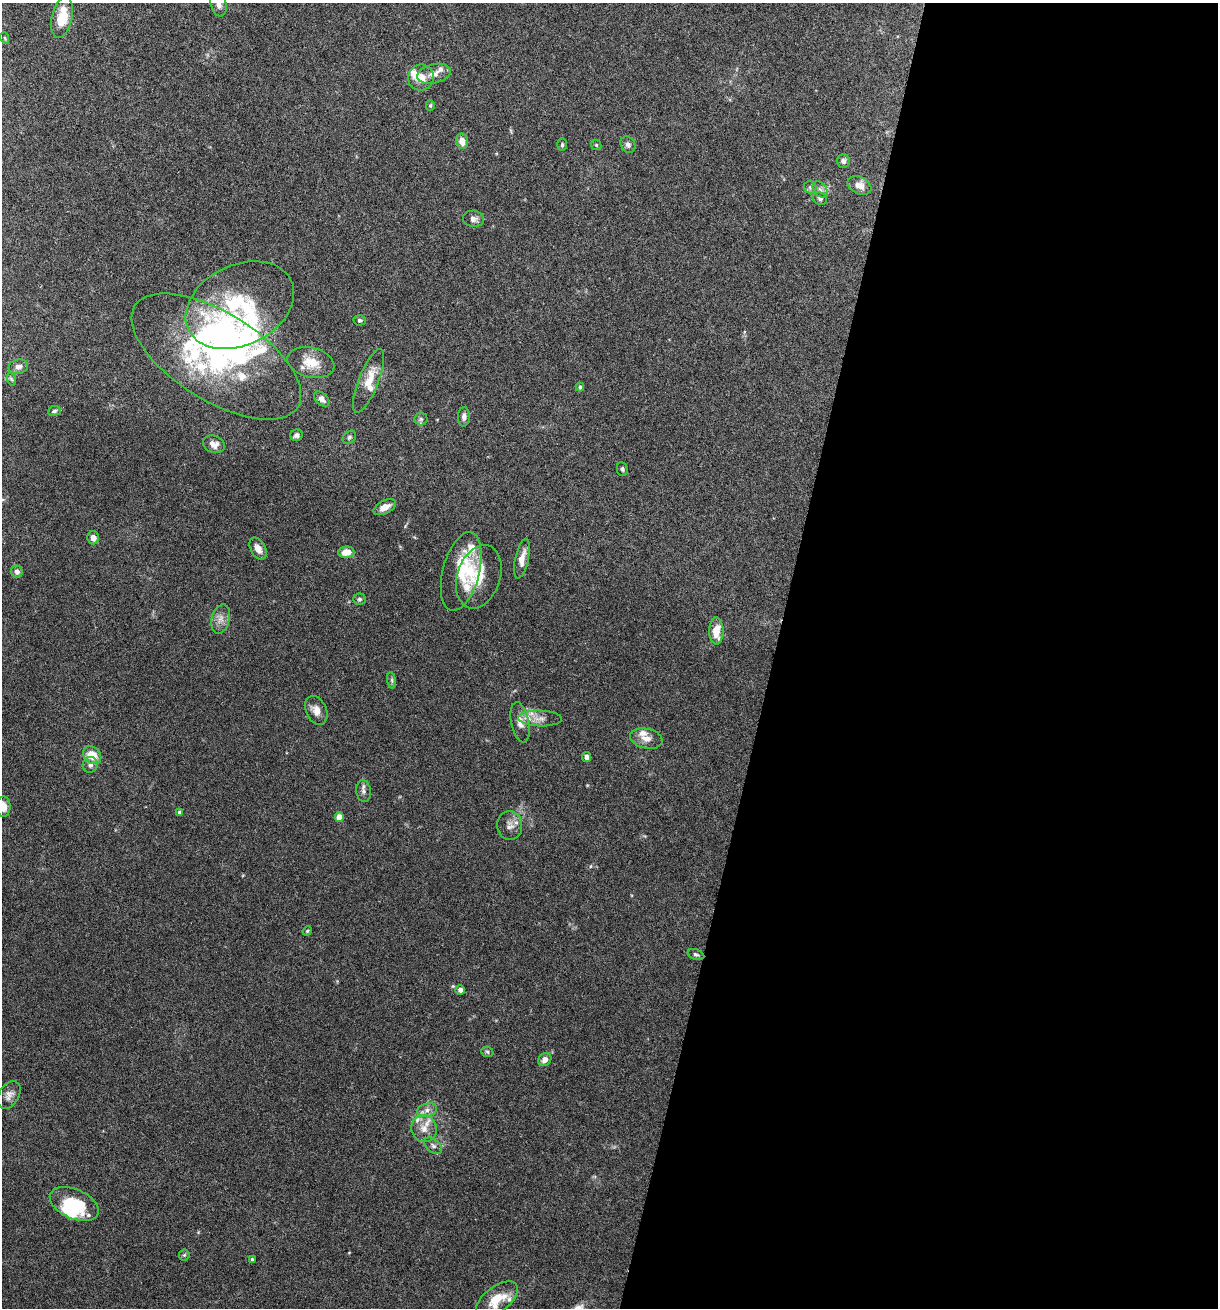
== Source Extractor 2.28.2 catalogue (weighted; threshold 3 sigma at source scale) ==
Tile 12 of 4 x 4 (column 4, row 3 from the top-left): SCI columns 3779-4994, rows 1332-2637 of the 5307 x 5252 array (HDU 1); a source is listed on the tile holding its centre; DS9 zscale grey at full resolution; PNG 1220 x 1310 px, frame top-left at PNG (2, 3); each listed source drawn as its Kron ellipse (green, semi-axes under 4 px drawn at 4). Shown black and unused: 37% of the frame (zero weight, under 3 of 6 exposures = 3% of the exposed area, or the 3 px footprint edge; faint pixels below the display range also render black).
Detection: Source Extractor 2.28.2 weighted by HDU 2 'WHT'; one run over the whole footprint, this tile lists its part. Background 0.0264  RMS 0.0028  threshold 0.0115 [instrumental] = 3 sigma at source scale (4.09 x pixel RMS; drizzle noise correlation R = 1.36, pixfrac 0.8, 0.05/0.05 arcsec/px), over >= 5 px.
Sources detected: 86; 6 inside a brighter object's white glare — neither listed nor drawn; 11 inside a brighter listed object's ellipse — not listed separately; the other 69 listed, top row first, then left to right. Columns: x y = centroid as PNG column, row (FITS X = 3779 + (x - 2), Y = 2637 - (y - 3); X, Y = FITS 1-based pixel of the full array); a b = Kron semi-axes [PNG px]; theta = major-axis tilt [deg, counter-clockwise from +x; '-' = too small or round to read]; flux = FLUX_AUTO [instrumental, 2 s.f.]
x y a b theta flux
219 4 13 7 -75 1.6
62 17 21 10 78 6.8
5 38 6 3 -71 0.32
434 74 17 9 12 2.4
421 77 13 12 - 3.2
430 105 5 4 - 0.36
462 141 8 6 -76 2.2
562 145 6 5 - 0.43
596 145 6 4 -45 0.34
628 145 8 7 - 0.93
843 161 7 6 - 0.9
859 185 12 8 -26 2.2
810 187 6 6 - 0.59
820 190 9 6 -49 0.88
820 198 7 6 - 0.61
473 219 10 8 -6 1.3
240 305 57 40 26 26
360 320 6 5 - 0.47
216 356 96 44 -32 55
311 363 24 15 -14 4.8
18 367 10 7 10 1.2
11 379 7 4 -70 0.37
369 381 34 10 68 4.7
580 387 4 4 - 0.6
322 399 9 6 -45 1.1
54 411 6 5 - 0.48
464 417 10 6 87 1.1
421 419 6 6 - 0.59
297 435 6 5 - 0.81
349 437 7 5 47 0.55
214 444 11 8 -20 1.7
622 469 7 5 -79 0.53
385 507 12 6 27 2.3
93 538 6 6 - 1.5
258 549 12 7 -61 1.8
346 552 8 5 5 3.1
522 559 20 6 77 2.7
461 571 40 18 75 10
17 572 6 5 - 1.1
479 577 32 21 72 7.5
359 599 6 5 - 0.59
221 619 15 9 75 1.9
716 631 13 7 -89 4.7
392 680 8 4 -82 0.51
316 710 15 10 -66 2.2
540 718 22 8 -2 2.7
520 722 20 9 -79 2.4
646 738 16 10 -12 2.1
92 755 10 8 -43 4.3
587 757 5 4 - 0.92
90 765 8 7 - 1.2
363 791 11 7 -81 0.95
4 807 10 7 -90 1.7
180 812 4 4 - 0.73
339 817 5 4 - 3.5
510 825 14 12 -85 1.9
307 931 5 3 - 0.25
696 955 8 5 -20 0.55
460 990 5 4 - 1.2
487 1052 6 5 - 0.42
545 1060 7 6 - 1.6
9 1095 15 10 59 1.6
427 1110 10 6 15 1.3
424 1128 14 12 -72 3
433 1146 10 6 -42 0.85
74 1204 26 14 -24 10
184 1255 5 5 - 0.36
252 1259 3 3 - 0.33
497 1299 24 12 38 6.5
Isophote crosses this tile's border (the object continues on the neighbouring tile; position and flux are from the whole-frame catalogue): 2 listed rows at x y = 219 4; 4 807